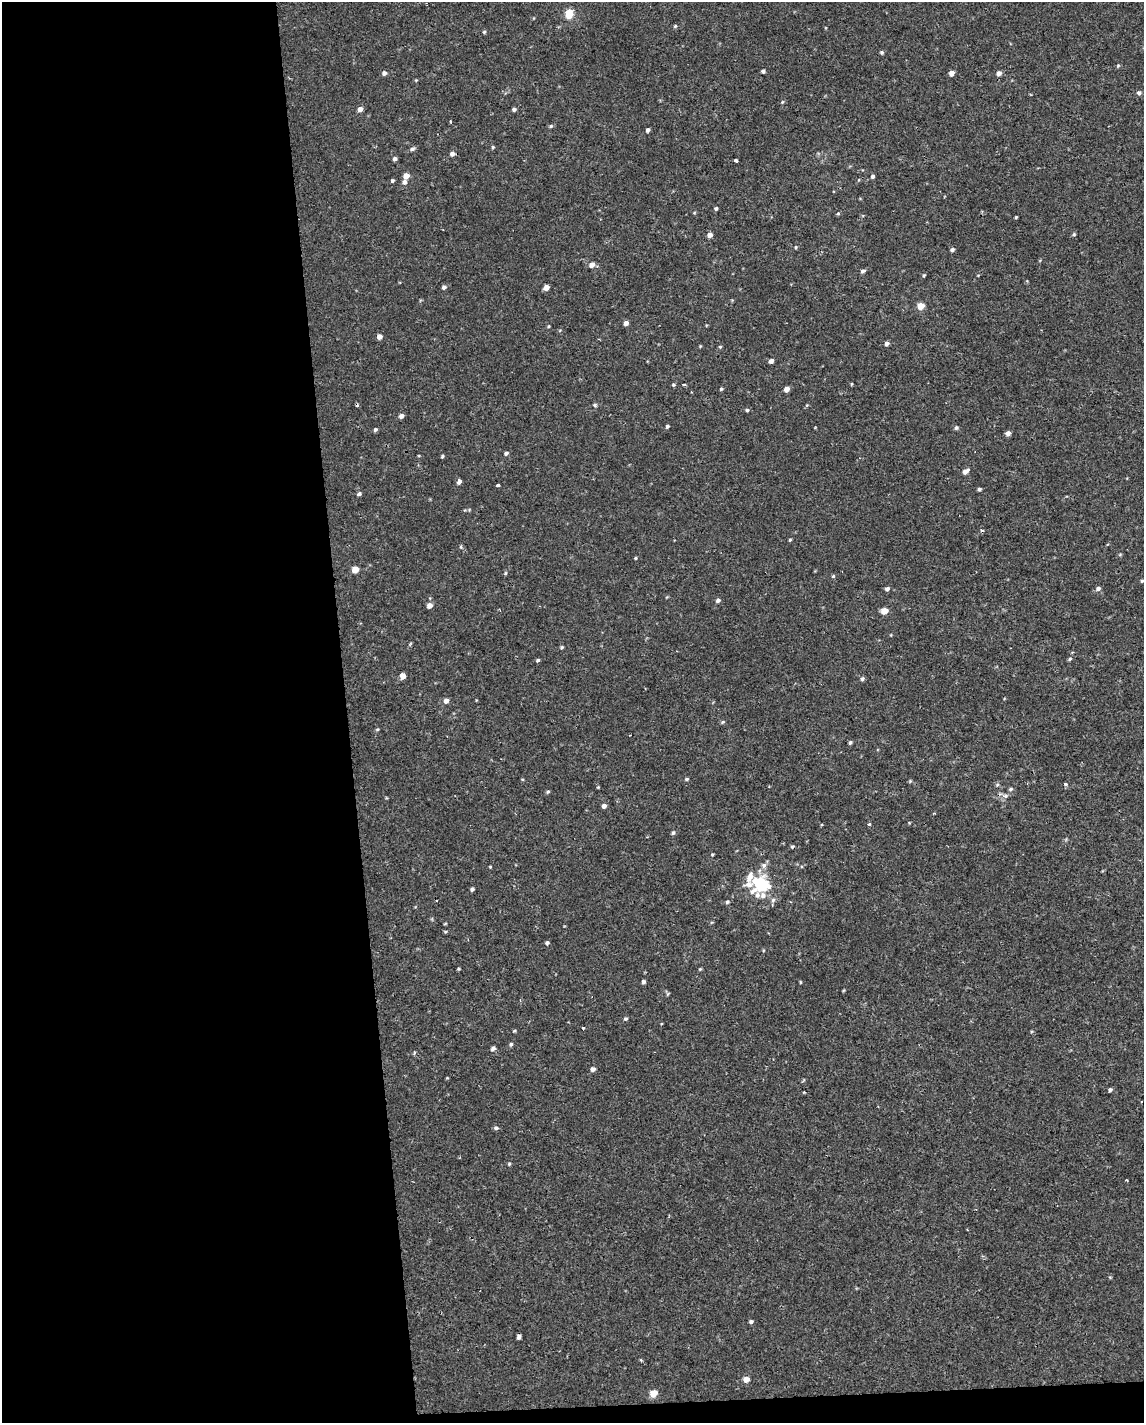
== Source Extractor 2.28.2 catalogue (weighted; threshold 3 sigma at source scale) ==
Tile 9 of 4 x 3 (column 1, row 3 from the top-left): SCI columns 1-1142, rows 7-1427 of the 4567 x 4316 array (HDU 1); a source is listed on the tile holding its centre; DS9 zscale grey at full resolution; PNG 1146 x 1425 px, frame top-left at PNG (2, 2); no overlay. Shown black and unused: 31% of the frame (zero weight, under 2 of 3 exposures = <1% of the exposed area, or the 3 px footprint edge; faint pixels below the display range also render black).
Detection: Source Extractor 2.28.2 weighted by HDU 2 'WHT'; one run over the whole footprint, this tile lists its part. Background -3.16e-05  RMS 0.0021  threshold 0.0096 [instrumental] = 3 sigma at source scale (4.5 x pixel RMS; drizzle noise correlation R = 1.50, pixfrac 1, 0.0396/0.0396 arcsec/px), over >= 5 px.
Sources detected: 110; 3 cosmic-ray / hot-pixel residue — not listed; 4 inside a brighter listed object's ellipse — not listed separately; the other 103 listed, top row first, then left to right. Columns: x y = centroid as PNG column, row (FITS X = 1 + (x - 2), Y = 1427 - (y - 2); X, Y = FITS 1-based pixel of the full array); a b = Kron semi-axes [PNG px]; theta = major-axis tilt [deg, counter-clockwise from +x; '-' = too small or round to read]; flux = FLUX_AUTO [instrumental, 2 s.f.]
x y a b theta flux
569 14 7 6 - 3.4
675 26 4 3 - 0.19
484 32 4 4 - 0.23
882 52 5 4 - 0.29
1118 65 5 3 - 0.22
763 71 4 3 - 0.36
384 73 5 5 - 0.51
952 73 5 4 - 1.1
999 73 6 5 - 0.69
1139 93 5 5 - 0.42
360 109 5 4 - 0.89
514 109 4 4 - 0.42
551 126 4 4 - 0.27
648 130 4 4 - 0.38
493 147 4 4 - 0.21
412 149 7 5 15 0.38
452 154 5 5 - 0.59
395 159 5 4 - 0.42
736 161 3 3 - 0.94
406 176 5 5 - 1.4
873 176 4 4 - 0.36
392 180 5 4 - 0.28
404 182 6 5 - 0.53
716 208 4 4 - 0.29
1074 234 5 4 - 0.24
709 235 5 5 - 0.78
796 247 5 3 - 0.16
952 250 5 4 - 0.39
592 265 6 5 - 1.2
863 271 5 4 - 0.41
444 287 5 5 - 0.44
546 287 5 4 - 1.2
921 306 5 5 - 2.7
626 323 5 4 - 0.84
379 337 5 4 - 1
887 344 5 4 - 0.58
720 347 5 3 - 0.18
771 361 5 4 - 0.67
684 384 4 3 - 0.37
673 385 5 4 - 0.22
721 389 4 4 - 0.24
787 389 5 4 - 1.1
595 405 6 3 -71 0.25
747 410 4 4 - 0.25
401 416 5 4 - 0.68
667 426 4 4 - 0.28
956 428 5 4 - 0.28
375 430 5 4 - 0.32
1008 433 5 4 - 0.8
506 453 5 4 - 0.41
442 456 4 3 - 0.24
965 471 7 5 39 0.8
459 482 6 4 58 0.6
498 485 4 3 - 0.54
979 489 5 4 - 0.3
359 494 5 4 - 0.37
790 540 5 3 - 0.19
460 546 4 3 - 0.26
635 558 4 3 - 0.18
355 570 5 5 - 2.2
833 576 3 3 - 0.48
1142 580 4 4 - 0.25
1098 588 6 6 - 0.48
887 589 5 5 - 0.45
718 600 5 4 - 0.43
429 605 6 5 - 1
884 611 6 5 - 1.8
562 647 4 4 - 0.24
1070 659 5 4 - 0.25
538 660 5 4 - 0.29
402 676 6 5 - 0.95
862 679 5 5 - 0.33
446 701 6 5 - 0.76
722 722 5 4 - 0.24
850 742 5 4 - 0.29
687 779 4 4 - 0.25
1065 784 4 3 - 0.52
1010 789 5 4 - 0.28
548 792 6 3 46 0.25
604 806 5 4 - 0.63
869 824 4 3 - 0.26
673 833 5 4 - 0.29
792 847 5 4 - 0.25
712 854 4 3 - 0.2
760 884 23 20 11 8.7
472 889 4 4 - 0.36
727 902 4 4 - 0.27
547 943 5 4 - 0.32
643 982 4 4 - 0.41
626 1019 6 3 9 0.27
583 1028 3 3 - 0.87
511 1044 5 4 - 0.26
493 1048 6 4 46 0.5
593 1069 5 5 - 0.64
1110 1090 5 4 - 0.35
804 1092 2 2 - 0.19
496 1128 5 4 - 0.44
509 1164 5 3 - 0.19
751 1322 5 4 - 0.34
519 1337 4 3 - 0.54
641 1360 5 3 - 0.19
746 1379 5 5 - 1.5
653 1393 5 5 - 3